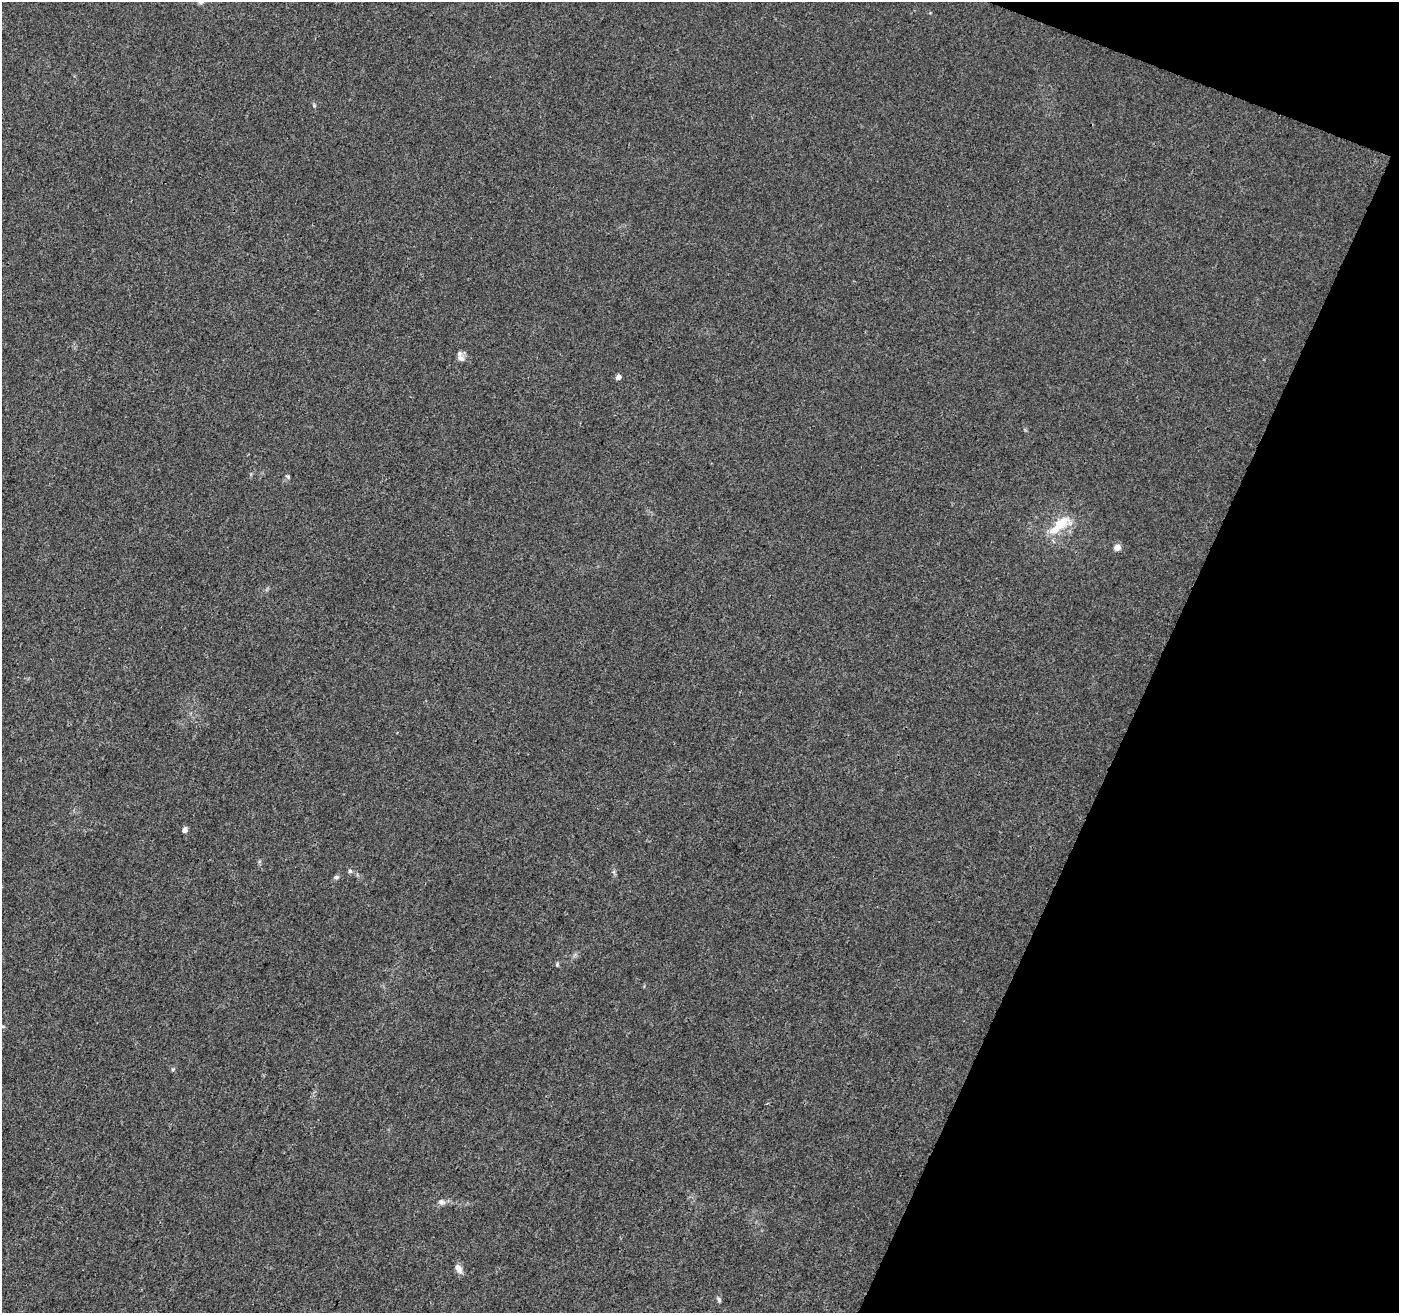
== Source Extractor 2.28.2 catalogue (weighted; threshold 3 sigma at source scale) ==
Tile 8 of 4 x 4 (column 4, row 2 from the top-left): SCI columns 4191-5587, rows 2828-4138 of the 5596 x 5722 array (HDU 1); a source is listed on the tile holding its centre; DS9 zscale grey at full resolution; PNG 1401 x 1315 px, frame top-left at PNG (2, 2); no overlay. Shown black and unused: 19% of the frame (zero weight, under 3 of 4 exposures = <1% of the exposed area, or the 3 px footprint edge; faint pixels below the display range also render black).
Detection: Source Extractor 2.28.2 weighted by HDU 2 'WHT'; one run over the whole footprint, this tile lists its part. Background 0.00725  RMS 0.0029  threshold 0.0129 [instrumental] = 3 sigma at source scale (4.5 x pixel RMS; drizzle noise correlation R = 1.50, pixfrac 1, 0.0396/0.0396 arcsec/px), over >= 5 px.
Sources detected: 16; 1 inside a brighter listed object's ellipse — not listed separately; the other 15 listed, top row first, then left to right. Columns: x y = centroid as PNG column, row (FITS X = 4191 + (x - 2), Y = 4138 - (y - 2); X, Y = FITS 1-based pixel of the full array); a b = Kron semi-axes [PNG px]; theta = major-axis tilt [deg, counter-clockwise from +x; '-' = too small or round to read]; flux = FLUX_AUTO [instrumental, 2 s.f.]
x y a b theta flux
314 105 6 4 -48 0.36
461 358 11 8 -25 1.3
618 377 4 4 - 2
288 476 7 4 -48 0.44
1060 525 37 14 38 8.8
1117 547 6 6 - 2.2
185 830 5 5 - 1.6
350 871 5 5 - 0.55
336 877 8 5 9 0.65
557 964 7 4 72 0.38
2 1026 8 4 -1 0.42
173 1069 5 4 - 0.39
441 1202 10 7 -23 1.2
459 1269 14 7 -62 1.6
719 1300 8 5 -62 0.63
Isophote crosses this tile's border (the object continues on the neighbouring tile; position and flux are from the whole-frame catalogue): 1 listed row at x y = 2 1026